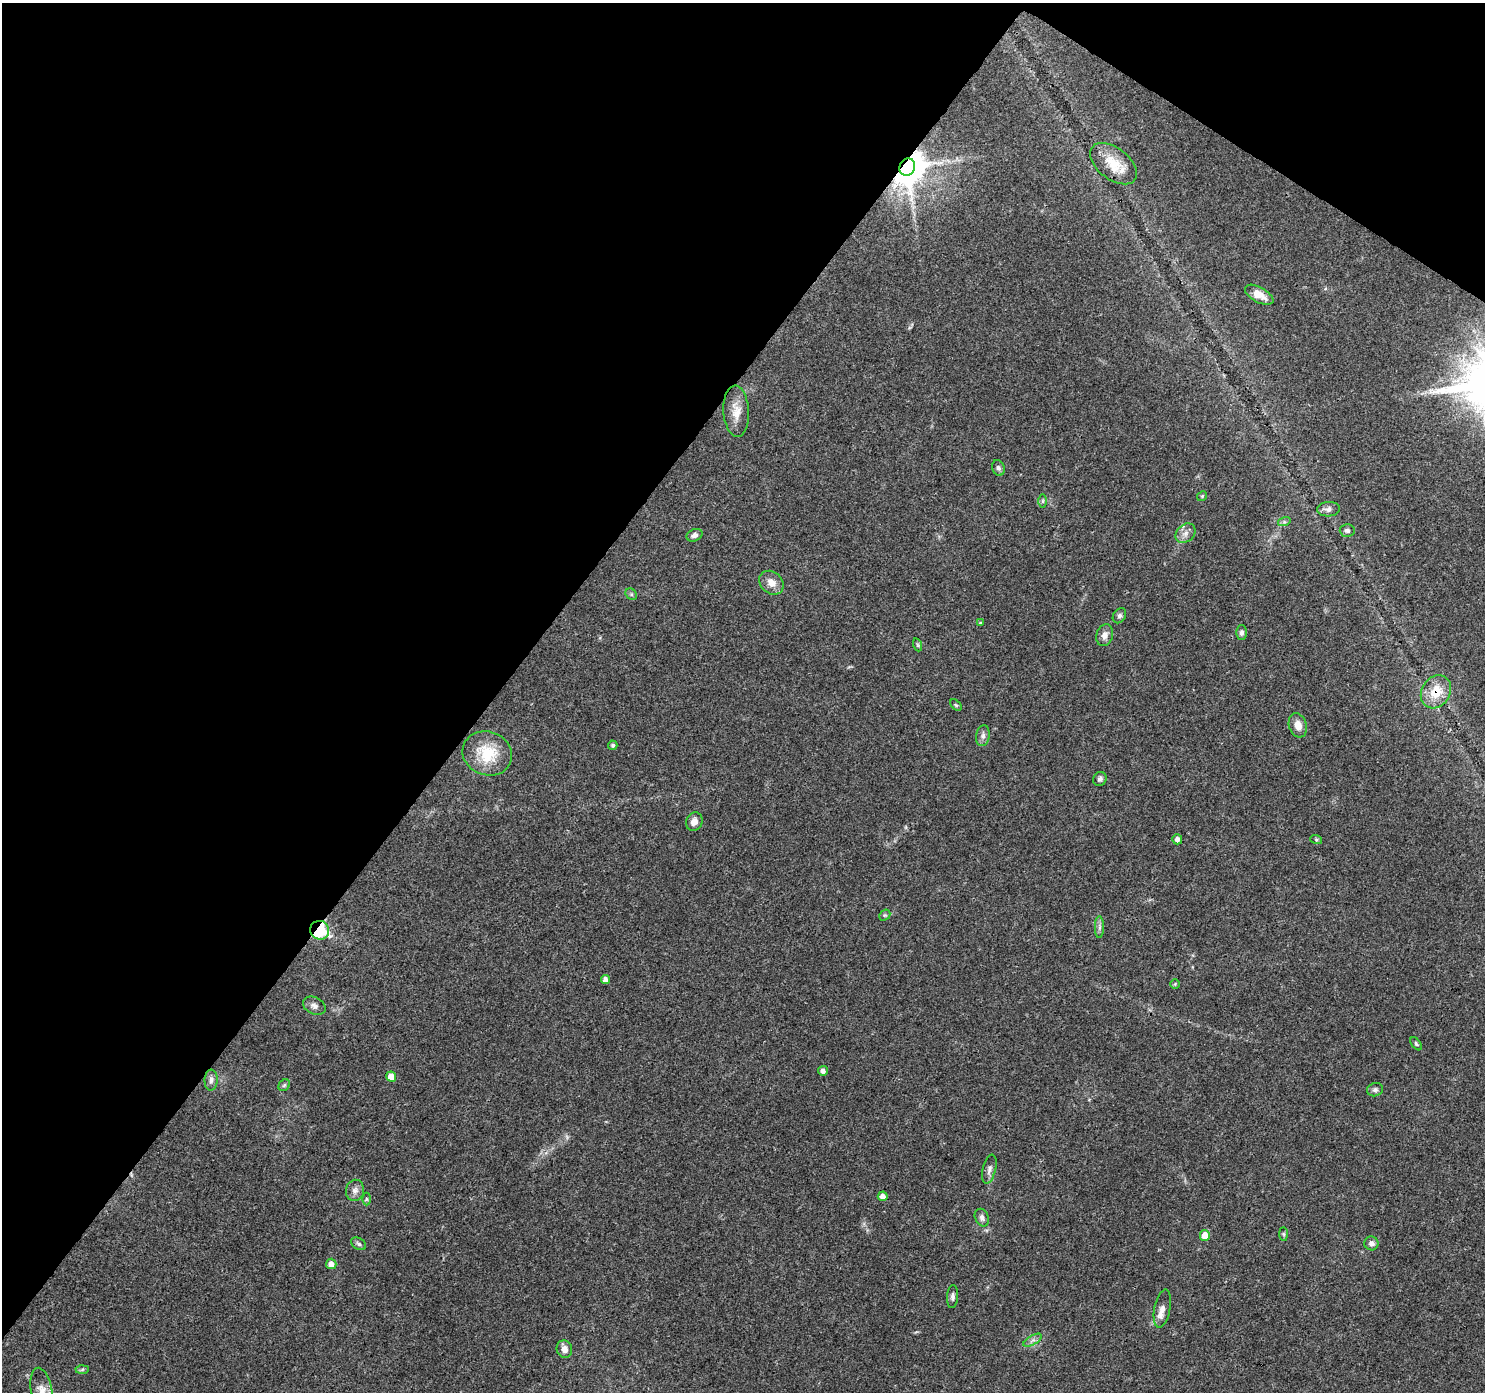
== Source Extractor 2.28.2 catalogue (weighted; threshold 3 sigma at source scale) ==
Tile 2 of 4 x 4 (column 2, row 1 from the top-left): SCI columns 1484-2966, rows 4353-5742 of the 5942 x 5993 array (HDU 1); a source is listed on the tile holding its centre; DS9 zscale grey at full resolution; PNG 1487 x 1394 px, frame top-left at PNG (2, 3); each listed source drawn as its Kron ellipse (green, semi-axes under 4 px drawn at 4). Shown black and unused: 37% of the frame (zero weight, under 3 of 4 exposures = <1% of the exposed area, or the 3 px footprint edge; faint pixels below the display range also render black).
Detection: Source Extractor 2.28.2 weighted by HDU 2 'WHT'; one run over the whole footprint, this tile lists its part. Background 0.0446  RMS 0.0036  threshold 0.016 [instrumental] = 3 sigma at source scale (4.5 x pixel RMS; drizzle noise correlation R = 1.50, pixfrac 1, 0.0396/0.0396 arcsec/px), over >= 5 px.
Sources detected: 57; all 57 listed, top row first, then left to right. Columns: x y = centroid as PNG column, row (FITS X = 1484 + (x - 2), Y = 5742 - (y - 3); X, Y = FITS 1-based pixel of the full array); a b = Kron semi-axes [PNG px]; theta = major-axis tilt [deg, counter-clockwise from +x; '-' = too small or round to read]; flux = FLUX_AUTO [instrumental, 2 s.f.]
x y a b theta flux
1113 164 27 15 -37 8.7
907 167 9 7 64 1100
1259 295 16 7 -29 3.6
736 411 26 12 -87 5.2
998 468 8 6 -70 0.96
1202 496 5 4 - 0.46
1043 501 6 4 89 0.6
1329 509 11 7 3 1.7
1284 522 6 4 17 0.62
1347 530 7 6 - 0.93
1185 533 11 8 43 2
695 535 8 6 22 1.6
771 583 13 10 -41 3.3
631 594 6 5 - 0.66
1119 616 8 6 57 1
980 623 4 3 - 0.37
1241 632 7 5 89 1
1105 635 11 8 71 2
918 645 7 4 -71 0.52
1436 692 17 14 57 8.4
956 705 7 4 -44 0.48
1298 725 12 9 -71 2.9
983 736 10 6 82 1.5
613 745 5 4 - 0.68
487 753 25 21 -20 13
1100 779 7 6 - 1
694 821 9 8 - 2.2
1177 839 5 5 - 1.6
1316 839 6 4 -19 0.46
885 915 6 4 42 0.56
1099 927 11 4 90 1
320 930 10 9 - 33
605 980 4 4 - 2
1175 984 5 5 - 0.41
314 1006 12 8 -28 1.6
1416 1044 7 4 -53 0.59
823 1071 5 5 - 1.5
391 1077 5 5 - 4.1
211 1080 10 6 89 1.5
284 1085 6 5 - 0.63
1375 1090 8 6 14 1.1
989 1169 15 6 76 1.6
355 1190 11 9 81 1.8
883 1196 5 5 - 2.1
366 1199 6 4 -90 0.53
982 1218 9 6 -66 1.3
1284 1234 7 4 -89 0.52
1205 1235 5 5 - 4.4
1371 1243 7 7 - 1.4
359 1244 8 5 -32 0.83
331 1264 5 5 - 2.3
953 1297 11 5 86 1.1
1162 1308 19 8 79 2.8
1033 1340 10 4 30 1.2
564 1349 9 7 -74 2.5
82 1369 6 4 3 0.59
42 1392 24 10 -79 4.4
Overlapping masked pixels (flux is a lower limit): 3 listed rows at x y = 907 167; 1436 692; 320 930
Isophote crosses this tile's border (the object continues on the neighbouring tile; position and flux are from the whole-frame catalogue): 1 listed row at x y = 42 1392